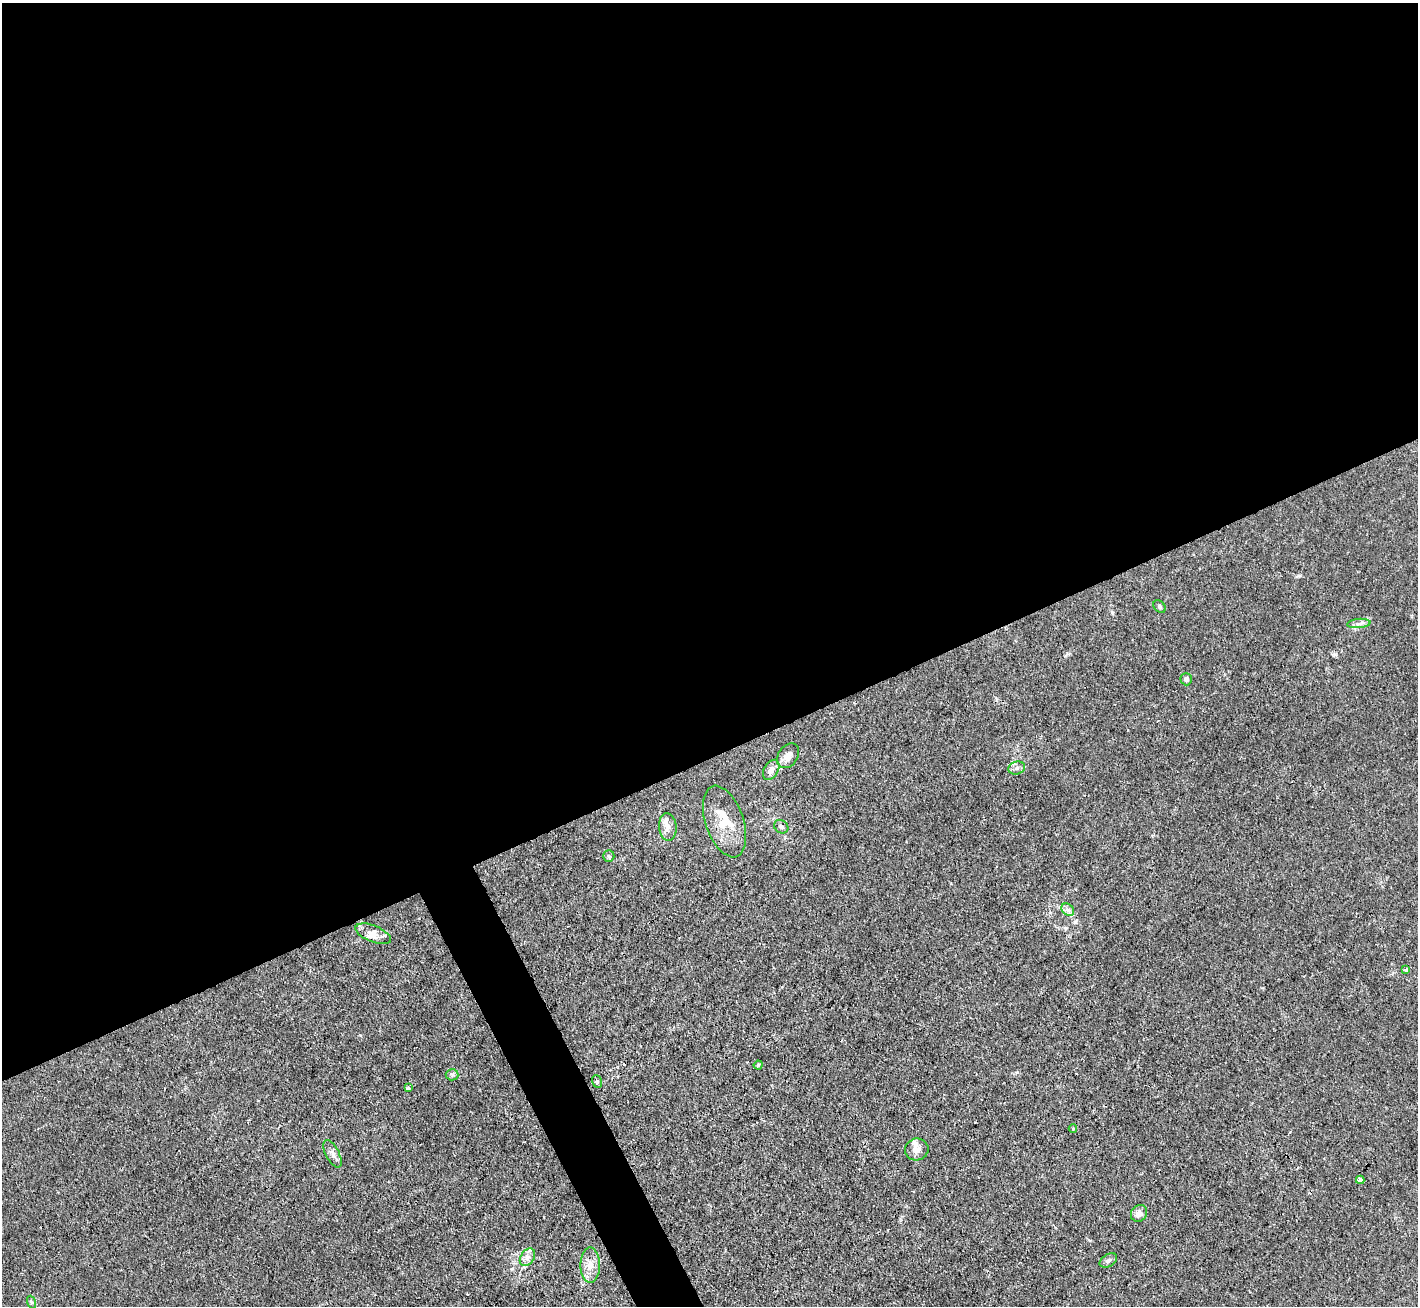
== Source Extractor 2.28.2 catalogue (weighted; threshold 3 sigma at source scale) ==
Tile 2 of 4 x 4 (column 2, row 1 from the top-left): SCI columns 1417-2832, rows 4196-5499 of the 5664 x 5650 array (HDU 1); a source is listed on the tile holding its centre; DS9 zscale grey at full resolution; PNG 1420 x 1308 px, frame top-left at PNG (2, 3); each listed source drawn as its Kron ellipse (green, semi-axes under 4 px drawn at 4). Shown black and unused: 60% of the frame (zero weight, under 3 of 4 exposures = <1% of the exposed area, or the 3 px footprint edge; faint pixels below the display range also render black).
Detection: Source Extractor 2.28.2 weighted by HDU 2 'WHT'; one run over the whole footprint, this tile lists its part. Background 0.0224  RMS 0.0032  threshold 0.0142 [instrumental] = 3 sigma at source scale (4.5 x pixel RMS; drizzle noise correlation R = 1.50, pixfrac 1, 0.05/0.05 arcsec/px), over >= 5 px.
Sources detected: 31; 5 inside a brighter listed object's ellipse — not listed separately; the other 26 listed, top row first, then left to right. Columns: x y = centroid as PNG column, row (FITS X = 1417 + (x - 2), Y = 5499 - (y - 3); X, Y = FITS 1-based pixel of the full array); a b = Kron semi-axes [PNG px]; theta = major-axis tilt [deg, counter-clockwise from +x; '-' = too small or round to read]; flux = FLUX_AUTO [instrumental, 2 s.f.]
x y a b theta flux
1160 607 7 5 -47 0.66
1359 623 12 4 5 1.1
1186 679 6 6 - 1
788 756 13 9 57 2.2
1017 768 8 6 16 1.1
771 770 11 7 59 2
724 821 37 19 -71 8.7
668 827 14 8 -84 2.2
781 827 7 6 - 0.97
609 856 6 5 - 0.59
1068 910 7 5 -44 1
373 934 19 8 -22 2.8
1406 970 4 3 - 2.3
758 1065 4 4 - 0.42
452 1075 6 5 - 0.63
597 1081 6 5 - 0.57
408 1088 3 3 - 0.9
1073 1129 4 3 - 0.43
917 1149 12 11 - 2.3
332 1154 15 6 -62 1.7
1360 1180 4 4 - 1.4
1139 1213 9 7 50 2
527 1257 9 7 57 1.7
1108 1260 9 6 31 0.95
590 1265 18 9 90 3.5
31 1302 6 4 -71 0.49
Unlisted compact peaks at least as high as the median listed source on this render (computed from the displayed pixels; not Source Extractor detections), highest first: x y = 512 1269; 1017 1072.